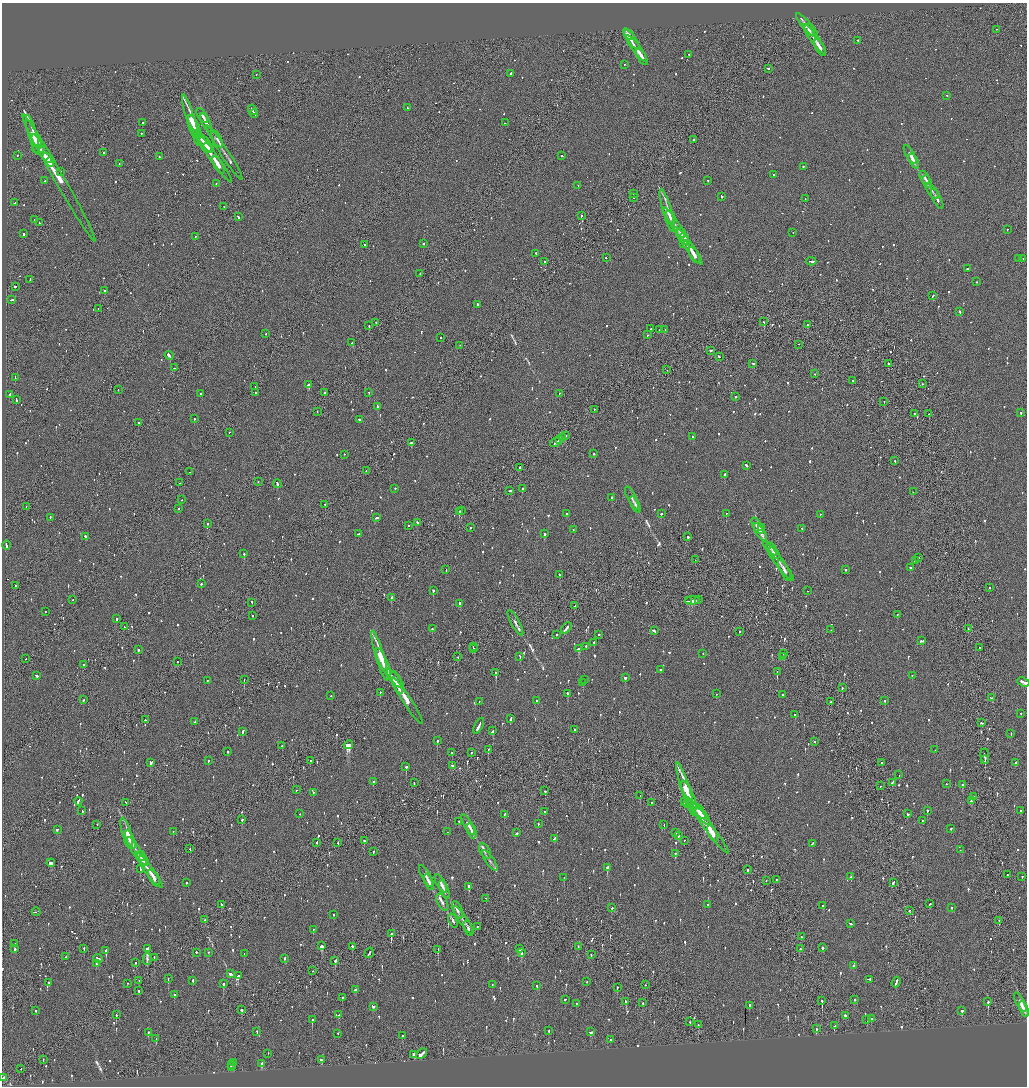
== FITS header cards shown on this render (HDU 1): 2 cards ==
NAXIS1  =                 2050
NAXIS2  =                 2168

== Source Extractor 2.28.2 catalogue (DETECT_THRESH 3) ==
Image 2050 x 2168 px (HDU 1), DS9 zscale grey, zoomed out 1/2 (1 PNG px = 2 x 2 image px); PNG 1029 x 1088 px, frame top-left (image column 2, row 2168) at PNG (2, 3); each listed source drawn as its Kron ellipse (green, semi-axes under 4 px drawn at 4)
Background -0.0977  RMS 0.099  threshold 0.296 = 3 sigma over >= 5 px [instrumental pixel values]
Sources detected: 1370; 94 cannot appear on this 1/2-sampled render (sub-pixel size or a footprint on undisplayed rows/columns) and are neither listed nor drawn; of the other 1276, the 500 brightest by FLUX_AUTO listed and drawn (776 fainter detections omitted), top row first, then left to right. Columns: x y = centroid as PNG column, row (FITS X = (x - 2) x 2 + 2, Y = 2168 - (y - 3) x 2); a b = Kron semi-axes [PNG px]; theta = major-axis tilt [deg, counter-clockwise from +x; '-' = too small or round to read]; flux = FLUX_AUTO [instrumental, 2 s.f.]
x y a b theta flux
807 26 16 3 -48 140
810 30 6 3 -59 120
996 30 2 1 - 75
629 35 6 4 -44 110
631 39 12 3 -54 150
814 39 18 3 -53 130
858 41 2 2 - 95
820 48 9 3 -61 130
636 49 16 2 -52 130
688 55 2 2 - 67
642 57 9 3 -60 130
624 65 2 2 - 54
768 69 2 2 - 110
511 74 2 2 - 140
256 75 2 1 - 63
946 96 2 2 - 76
407 108 2 2 - 70
252 110 5 2 - 260
254 114 4 2 - 290
202 116 8 3 -57 65
191 120 27 4 -73 360
142 123 2 2 - 280
206 123 10 3 -62 79
505 123 2 2 - 80
195 127 13 3 -64 370
141 134 2 1 - 110
33 135 20 4 -75 560
217 139 9 3 -62 54
694 140 2 2 - 270
36 142 7 3 -63 460
206 144 11 3 -50 210
208 148 6 3 -59 160
38 149 6 4 4 86
103 153 2 2 - 120
224 153 32 3 -57 91
910 155 10 4 -61 98
17 156 2 2 - 70
562 156 2 1 - 120
159 157 2 2 - 75
212 157 32 3 -54 230
47 158 5 3 - 230
914 161 8 4 -64 100
50 163 4 2 - 210
119 164 2 2 - 61
218 166 9 3 -61 190
803 167 2 2 - 68
61 172 2 2 - 70
773 175 2 2 - 56
59 178 73 5 -60 720
925 178 7 4 -62 70
45 181 2 1 - 110
708 181 2 2 - 82
927 182 7 4 -65 67
216 184 2 2 - 58
578 186 2 1 - 75
932 191 9 3 -54 55
633 194 2 2 - 66
721 197 2 2 - 250
633 198 2 1 - 70
805 199 2 2 - 56
937 199 11 3 -63 75
15 203 2 1 - 81
224 207 2 2 - 260
667 211 22 4 -74 280
581 216 2 2 - 380
238 217 3 2 - 130
671 217 7 3 -64 180
34 220 2 2 - 60
39 223 2 2 - 64
677 227 23 4 -56 140
1007 230 2 2 - 55
681 233 5 3 - 93
793 233 2 1 - 76
23 234 2 2 - 80
195 237 2 2 - 68
684 238 5 2 - 100
423 244 2 2 - 70
684 244 2 2 - 64
364 245 2 2 - 110
688 247 23 3 -54 160
536 254 2 2 - 71
694 256 9 3 -62 140
606 258 2 2 - 53
1019 259 2 2 - 95
1023 259 2 1 - 120
544 262 2 2 - 57
811 262 5 2 - 350
967 269 2 2 - 120
420 274 2 1 - 110
30 280 3 2 - 70
976 282 2 2 - 70
15 287 2 2 - 320
104 291 2 2 - 260
933 296 3 2 - 89
11 300 3 2 - 140
478 305 2 2 - 140
98 309 2 1 - 110
960 312 3 2 - 81
764 322 2 2 - 230
376 323 2 2 - 56
808 325 2 1 - 100
369 326 2 2 - 96
651 329 2 2 - 61
660 330 2 2 - 63
665 330 2 1 - 270
265 334 2 2 - 56
647 335 2 1 - 55
441 338 2 2 - 71
352 343 2 2 - 74
799 345 2 1 - 52
460 346 2 1 - 53
711 351 3 2 - 71
169 356 4 2 - 360
719 357 3 1 - 110
753 364 3 2 - 82
889 364 2 2 - 95
174 368 2 2 - 130
667 370 2 1 - 52
814 374 2 1 - 79
15 378 4 2 - 160
853 381 2 2 - 100
922 384 2 2 - 62
308 385 4 2 - 670
255 387 2 1 - 100
118 390 2 2 - 60
256 393 2 2 - 97
325 393 2 1 - 120
369 393 2 2 - 110
200 394 2 2 - 56
559 394 2 2 - 55
10 395 4 2 - 130
735 397 2 2 - 88
16 400 4 2 - 150
884 402 2 1 - 56
378 407 3 2 - 290
594 410 2 1 - 55
317 412 2 1 - 89
1021 413 2 2 - 120
914 414 2 2 - 63
929 414 2 2 - 110
194 419 2 2 - 120
359 420 3 2 - 110
138 423 2 2 - 91
229 433 2 1 - 59
565 436 3 1 - 140
693 437 2 2 - 70
562 438 3 2 - 170
559 440 4 1 - 150
411 443 2 2 - 240
555 443 6 2 32 170
594 454 2 2 - 130
344 455 2 2 - 81
895 461 2 1 - 70
746 466 4 2 - 140
520 468 2 2 - 53
366 471 2 1 - 59
189 472 2 1 - 120
725 475 2 2 - 340
258 482 2 1 - 61
180 483 2 2 - 52
277 484 4 2 - 210
395 489 2 2 - 130
522 489 2 1 - 210
510 491 3 2 - 55
913 492 2 2 - 57
612 498 2 2 - 200
632 499 13 4 -64 61
181 500 2 2 - 58
325 505 2 2 - 98
635 505 9 4 -62 55
26 507 2 1 - 73
178 509 2 2 - 93
461 511 2 2 - 310
459 512 2 2 - 300
566 514 2 2 - 110
661 514 2 2 - 100
726 514 2 2 - 210
820 515 2 2 - 55
50 518 2 2 - 58
376 518 4 2 - 150
417 523 2 2 - 110
207 524 2 2 - 120
409 526 2 2 - 210
757 526 9 3 -58 130
470 528 2 2 - 57
762 528 3 2 - 56
802 529 2 2 - 110
573 530 2 1 - 54
760 533 10 4 -57 230
359 534 3 2 - 100
544 534 2 2 - 310
86 537 3 2 - 210
688 537 2 2 - 99
6 545 5 2 - 160
772 549 7 4 -56 81
774 553 6 4 -58 82
244 554 2 2 - 270
919 558 2 2 - 260
695 560 2 1 - 51
915 561 2 1 - 190
779 562 25 3 -52 110
910 568 2 2 - 130
446 570 2 2 - 78
845 570 2 2 - 92
785 571 11 3 -62 100
559 575 3 2 - 130
201 584 2 2 - 130
16 586 2 2 - 78
990 588 2 2 - 62
433 591 2 2 - 300
808 591 2 1 - 100
391 598 2 2 - 180
73 600 2 1 - 190
698 600 3 2 - 100
688 601 3 1 - 130
692 601 7 2 7 470
252 603 2 2 - 65
460 604 3 2 - 380
575 606 2 2 - 51
46 612 2 1 - 64
897 615 2 2 - 58
252 616 2 2 - 93
117 619 2 2 - 240
515 623 14 4 -61 74
124 627 2 1 - 61
566 628 6 2 49 220
432 629 2 2 - 110
968 629 2 2 - 60
831 630 2 2 - 57
654 631 3 2 - 88
739 632 2 2 - 68
556 635 2 1 - 140
599 635 2 2 - 120
922 641 4 2 - 120
594 643 2 2 - 160
473 647 2 1 - 83
586 647 2 2 - 56
979 648 2 1 - 94
474 649 2 1 - 100
579 649 3 2 - 270
138 650 2 2 - 160
703 654 2 2 - 89
784 654 2 2 - 60
380 656 26 4 -74 370
458 657 2 2 - 74
520 657 3 2 - 62
782 657 2 2 - 55
26 659 2 1 - 57
177 662 2 2 - 62
383 662 15 4 -65 360
83 665 3 2 - 110
660 670 2 2 - 140
777 672 2 1 - 62
496 673 3 2 - 580
36 676 3 2 - 130
912 676 2 2 - 80
625 678 2 2 - 220
394 679 13 4 -46 190
244 680 2 1 - 150
585 680 2 2 - 54
208 681 3 2 - 66
1023 682 6 2 -22 210
397 683 12 4 -69 250
583 683 2 2 - 61
842 688 2 2 - 56
380 693 2 2 - 52
567 694 2 2 - 120
716 694 2 2 - 120
783 695 2 2 - 110
331 696 2 2 - 59
992 698 3 2 - 110
83 700 2 2 - 52
407 701 28 3 -57 290
536 701 2 2 - 54
885 701 2 2 - 75
479 702 2 1 - 86
831 702 2 1 - 82
1021 714 2 2 - 76
795 715 3 2 - 73
511 719 4 2 - 140
145 720 2 2 - 110
195 722 2 2 - 55
982 723 3 2 - 90
479 726 8 2 63 340
575 730 2 2 - 640
493 731 4 2 - 160
243 732 3 2 - 130
1011 734 3 2 - 63
437 741 2 2 - 320
815 742 2 2 - 58
348 745 5 3 - 1600
282 746 2 2 - 59
488 750 2 2 - 140
935 750 2 1 - 110
227 752 2 2 - 59
452 753 2 1 - 180
471 753 2 2 - 67
985 757 8 2 -82 240
985 760 2 1 - 270
208 761 3 2 - 83
310 761 2 2 - 78
151 763 4 3 - 300
882 763 2 2 - 110
1015 763 2 2 - 110
452 766 4 2 - 120
406 767 2 2 - 370
899 775 2 1 - 58
373 782 2 2 - 65
414 783 3 2 - 87
892 783 3 2 - 200
946 784 2 1 - 110
962 785 2 2 - 160
880 786 2 1 - 99
685 789 27 4 -73 510
296 790 2 2 - 82
545 791 2 2 - 240
313 793 2 2 - 76
640 796 2 1 - 65
689 796 16 4 -65 510
973 797 2 1 - 57
971 801 3 2 - 130
78 802 4 2 - 210
684 802 2 2 - 110
125 803 3 2 - 250
651 803 2 1 - 140
688 804 2 1 - 54
82 811 2 2 - 83
927 811 2 2 - 290
1020 811 2 2 - 68
545 812 2 2 - 120
700 812 9 2 -52 200
300 814 2 2 - 63
907 814 3 2 - 130
504 815 2 2 - 84
702 816 11 3 -50 250
242 820 2 2 - 90
923 821 2 2 - 78
459 822 2 2 - 80
538 824 2 2 - 52
97 825 2 2 - 70
468 825 12 4 -60 91
664 825 2 1 - 52
707 825 36 4 -53 320
951 829 2 2 - 88
57 830 3 2 - 76
472 831 8 4 -68 84
173 832 2 2 - 85
448 832 2 1 - 54
517 833 2 2 - 140
675 833 2 2 - 83
127 834 16 4 -74 250
713 834 9 3 -64 300
678 836 2 2 - 190
554 839 3 2 - 90
130 840 9 4 -68 210
364 841 2 2 - 140
684 841 2 2 - 61
317 843 2 2 - 73
338 843 3 1 - 120
812 844 3 2 - 280
190 849 2 1 - 200
960 850 2 1 - 76
137 852 16 3 -57 110
373 852 2 2 - 77
485 852 8 5 -58 65
675 854 3 2 - 120
141 856 5 3 - 92
144 861 6 4 -52 120
490 861 12 3 -55 59
51 863 4 2 - 170
607 868 4 2 - 460
140 869 3 2 - 97
149 870 22 3 -53 150
747 870 3 1 - 140
1008 875 2 1 - 75
426 876 12 4 -62 84
851 877 2 2 - 150
1022 877 2 2 - 89
564 878 2 2 - 71
154 879 9 3 -61 130
776 880 2 2 - 81
766 881 2 1 - 72
186 883 2 2 - 230
429 883 8 4 -68 74
893 883 3 2 - 110
441 884 10 4 -62 92
469 887 4 2 - 240
444 890 9 4 -65 110
486 899 2 1 - 60
442 903 9 4 -62 65
929 904 3 2 - 67
221 905 2 2 - 120
707 905 2 1 - 69
823 906 2 2 - 300
612 908 2 2 - 77
952 908 2 2 - 53
458 910 9 4 -67 81
909 911 3 2 - 70
36 912 4 1 - 95
333 915 2 2 - 73
205 920 2 2 - 54
453 921 7 4 -68 52
463 921 17 3 -55 61
999 921 2 1 - 53
850 924 3 2 - 110
477 927 2 1 - 63
468 929 8 3 -70 57
313 930 2 2 - 120
391 934 3 2 - 820
801 937 2 2 - 59
14 944 2 2 - 220
321 946 3 3 - 390
352 947 3 2 - 150
578 947 2 1 - 60
822 948 2 2 - 440
15 949 3 2 - 410
84 949 2 2 - 75
147 949 3 3 - 1000
520 949 3 2 - 80
800 949 3 2 - 53
438 950 2 1 - 120
106 951 3 2 - 330
196 953 2 2 - 160
208 953 2 2 - 67
369 953 5 2 - 200
521 953 3 2 - 130
244 954 2 2 - 57
591 955 3 2 - 89
66 957 2 1 - 110
154 958 2 1 - 72
98 959 5 2 - 140
147 959 6 2 89 61
285 959 3 2 - 90
335 961 3 2 - 360
135 963 2 2 - 59
96 964 2 2 - 61
853 966 2 2 - 170
312 971 2 2 - 67
231 974 4 2 - 130
238 976 2 2 - 320
168 979 3 2 - 180
870 980 3 2 - 95
139 981 2 2 - 66
193 981 2 2 - 120
586 982 2 1 - 110
896 982 5 2 - 190
49 983 2 2 - 58
127 984 2 1 - 62
223 984 3 2 - 250
492 985 2 2 - 55
645 985 3 1 - 200
537 986 2 2 - 120
617 988 3 1 - 100
355 990 3 2 - 110
139 991 2 2 - 67
174 995 2 2 - 140
342 998 2 2 - 150
565 1000 2 2 - 78
855 1000 2 2 - 79
822 1001 3 2 - 390
626 1002 3 2 - 270
988 1002 2 1 - 690
643 1003 2 2 - 60
1020 1003 11 4 -63 130
576 1004 2 2 - 59
749 1006 3 2 - 82
373 1007 3 2 - 100
1024 1009 8 3 -69 120
241 1010 3 2 - 270
36 1011 2 2 - 56
962 1011 3 2 - 91
116 1015 3 2 - 270
339 1015 3 2 - 93
845 1016 3 2 - 120
871 1019 3 2 - 76
312 1020 3 2 - 280
867 1020 2 2 - 85
690 1022 2 1 - 100
698 1025 2 1 - 150
834 1026 4 2 - 140
816 1029 3 2 - 68
549 1031 2 2 - 96
257 1032 2 2 - 80
591 1032 4 3 - 130
148 1033 2 2 - 200
338 1034 2 2 - 62
402 1036 3 2 - 67
156 1039 2 2 - 55
610 1040 2 2 - 96
268 1054 2 2 - 55
421 1054 6 2 42 280
414 1055 2 2 - 180
43 1060 2 1 - 76
321 1060 3 2 - 100
233 1063 2 2 - 190
262 1064 4 2 - 140
231 1065 3 2 - 120
231 1067 2 2 - 54
21 1069 2 2 - 53
3 1078 4 2 - 160
At the frame edge (FLAGS 8, measured only in part): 2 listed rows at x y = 1023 682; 3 1078
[776 fainter detections neither listed nor drawn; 94 sub-pixel or undisplayed-footprint detections neither listed nor drawn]